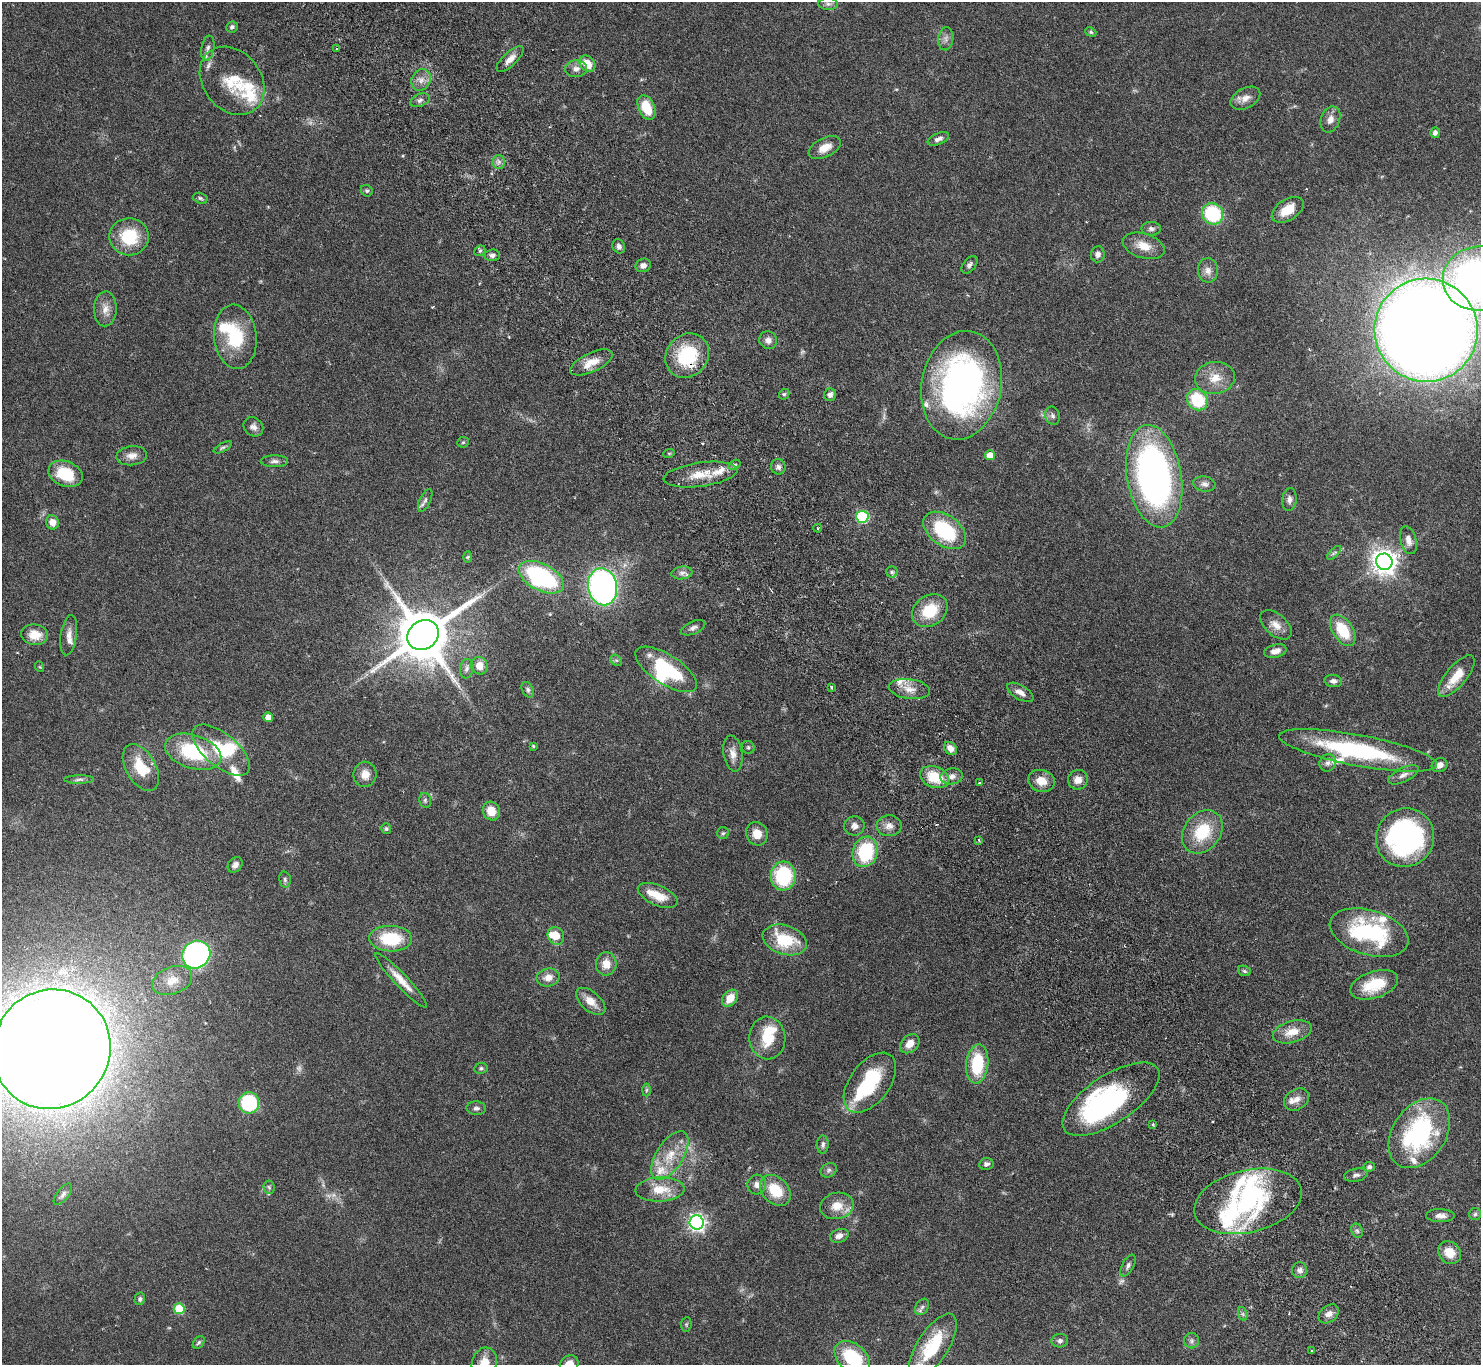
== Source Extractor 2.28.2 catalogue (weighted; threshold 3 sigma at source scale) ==
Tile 6 of 4 x 4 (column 2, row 2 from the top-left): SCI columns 1530-3008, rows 3059-4421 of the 6044 x 5994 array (HDU 1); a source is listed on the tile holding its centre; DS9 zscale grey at full resolution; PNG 1483 x 1367 px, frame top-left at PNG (2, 2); each listed source drawn as its Kron ellipse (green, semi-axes under 4 px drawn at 4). Shown black and unused: <1% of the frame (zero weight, under 3 of 6 exposures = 4% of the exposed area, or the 3 px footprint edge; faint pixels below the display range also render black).
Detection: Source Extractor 2.28.2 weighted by HDU 2 'WHT'; one run over the whole footprint, this tile lists its part. Background 0.0972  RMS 0.0035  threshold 0.0143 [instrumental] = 3 sigma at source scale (4.09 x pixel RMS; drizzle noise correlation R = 1.36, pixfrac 0.8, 0.05/0.05 arcsec/px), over >= 5 px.
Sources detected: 222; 3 too faint to see at this stretch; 8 inside a brighter object's white glare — neither listed nor drawn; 23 inside a brighter listed object's ellipse — not listed separately; the other 188 listed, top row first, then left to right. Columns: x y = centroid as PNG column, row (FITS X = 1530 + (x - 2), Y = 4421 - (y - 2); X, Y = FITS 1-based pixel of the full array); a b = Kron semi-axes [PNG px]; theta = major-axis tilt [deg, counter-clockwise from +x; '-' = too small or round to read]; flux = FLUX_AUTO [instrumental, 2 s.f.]
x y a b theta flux
828 4 10 6 -1 1
232 27 6 5 - 0.87
1091 32 6 4 -23 0.45
946 39 11 7 82 1.5
208 48 13 6 80 1.3
337 49 3 3 - 0.37
510 59 17 7 44 2.6
587 64 9 7 -48 5.3
576 69 11 8 3 1.8
421 80 11 9 61 2.3
232 81 37 29 -52 13
1245 98 16 10 28 2.6
420 100 10 6 24 1.2
646 108 13 8 -66 8.1
1330 119 13 9 70 2.3
1435 133 5 4 - 1.3
938 139 11 5 23 1.4
825 148 17 9 27 3.8
499 162 7 6 - 1.1
367 191 6 5 - 0.57
200 198 7 5 -17 0.64
1288 210 18 10 33 6.2
1213 214 11 10 - 23
1151 229 10 7 0 1.1
129 237 20 18 -1 13
619 246 7 6 - 1
1144 246 21 12 -17 5
480 251 6 5 - 0.51
1098 254 8 7 - 1.3
492 255 7 6 - 1.2
643 265 8 6 21 1.7
970 265 10 6 50 1
1208 270 12 10 -87 2.2
1480 278 37 32 6 140
105 309 17 11 88 3.3
1426 330 52 51 - 800
235 337 32 21 -84 16
768 340 9 8 - 1.8
687 356 23 20 49 20
591 362 23 9 25 4.9
1215 378 20 16 8 5.6
961 385 55 40 79 120
784 394 6 4 42 0.54
830 395 6 6 - 1.2
1197 400 11 10 - 15
1053 416 9 7 -76 1.1
253 427 10 9 - 1.5
463 442 6 5 - 0.47
223 447 10 4 27 0.62
669 453 6 3 18 0.37
990 455 5 5 - 4
132 456 15 9 6 2.5
274 461 13 6 0 1.2
734 465 6 4 32 0.53
778 467 7 7 - 1.2
65 474 18 12 -22 11
700 475 37 12 8 7.4
1154 476 52 27 -80 130
1204 484 11 7 -10 1.3
1289 499 11 7 86 1.4
425 500 12 5 65 1.1
862 517 6 6 - 33
52 522 7 6 - 2.6
818 528 4 3 - 0.39
945 530 24 15 -36 22
1408 540 14 8 -76 2.4
1334 553 9 3 44 0.55
468 557 6 4 88 0.44
1384 562 8 8 - 300
892 572 6 5 - 0.58
682 573 10 6 8 1.3
541 577 24 13 -27 46
603 587 18 14 -78 110
930 611 19 15 35 11
1276 625 18 10 -40 3.3
693 628 13 6 23 1.2
1343 630 17 10 -56 12
35 635 13 10 -7 4.6
69 635 20 8 82 2.4
423 635 16 14 35 2100
1275 651 11 6 13 2.3
616 660 6 5 - 0.63
479 666 9 8 - 3.4
40 667 5 3 - 0.28
467 669 10 6 82 1.3
666 669 35 14 -33 24
1456 676 26 10 51 6.9
1333 681 9 6 -5 1.4
831 687 3 3 - 0.74
909 689 21 10 -8 3.7
528 690 8 5 -63 0.78
1020 692 15 7 -31 2.2
268 717 5 5 - 3.4
533 746 4 3 - 0.39
748 747 7 6 - 0.61
951 748 7 5 -42 2.4
221 750 35 16 -40 14
1358 750 80 15 -11 41
193 752 29 16 -17 22
733 753 18 9 -81 2.7
1328 763 9 8 - 1.3
1439 765 8 6 29 2
141 767 25 15 -60 9.3
365 774 12 11 - 3.2
1403 775 16 7 26 1.9
952 776 11 8 8 1.9
934 777 15 10 -21 9.5
79 779 15 4 1 0.95
1078 780 10 9 - 2.6
1041 781 14 11 -15 4.5
980 783 4 2 - 0.3
425 800 7 5 -76 0.7
491 811 9 8 - 4.4
854 826 10 9 - 1.6
889 826 12 10 3 2.4
386 829 5 5 - 0.48
1202 832 23 18 53 14
723 833 6 6 - 0.57
757 834 12 10 -67 3.9
1405 838 30 28 49 63
979 840 4 3 - 0.42
865 852 15 12 71 23
235 865 8 6 49 1.4
783 876 14 12 85 26
285 880 8 5 -75 0.72
658 895 21 10 -23 6
1369 933 40 22 -16 34
556 936 9 8 - 4.8
391 939 21 13 -2 15
785 940 23 14 -18 14
196 955 14 13 - 80
606 964 11 10 - 3.9
1244 971 6 5 - 0.57
548 977 11 9 15 3
401 980 37 6 -47 4.6
172 981 21 13 21 4.8
1374 985 25 13 18 11
730 998 9 7 52 4.5
591 1001 17 9 -41 4
1292 1032 20 10 15 5
767 1038 21 18 -87 9.7
910 1044 11 8 43 3.2
51 1049 60 58 55 1200
977 1064 19 11 84 15
481 1068 7 5 10 0.6
870 1083 34 20 53 19
646 1090 6 4 89 0.49
1111 1099 56 24 33 70
1297 1099 13 10 33 2.4
249 1103 10 10 - 23
476 1108 10 7 -3 1.1
1153 1125 3 3 - 0.67
1419 1133 38 26 55 45
823 1144 9 6 89 0.94
670 1155 27 13 57 8.3
986 1164 7 6 - 1.1
1369 1167 6 5 - 0.92
829 1170 8 6 33 0.96
1356 1175 12 6 11 1.2
757 1185 10 9 - 1.8
269 1187 6 5 - 0.66
660 1189 24 12 2 7.1
775 1190 17 13 -46 9.8
63 1194 13 6 52 1.2
1248 1201 55 31 13 42
837 1206 17 13 11 5.1
1475 1214 6 6 - 0.61
1440 1216 14 6 -1 1.8
697 1222 7 7 - 120
1357 1231 7 5 -66 0.78
839 1236 9 6 19 1.8
1449 1253 12 10 -42 4.8
1128 1266 12 6 62 1.1
1300 1270 8 7 - 1.2
140 1299 6 5 - 0.68
922 1307 9 6 60 1
179 1309 5 5 - 13
1243 1314 7 4 -71 0.66
1329 1314 11 8 37 1.8
686 1324 7 5 83 0.51
1060 1341 8 6 4 0.94
1191 1341 8 7 - 0.93
199 1343 7 5 50 0.57
933 1346 37 15 57 17
1312 1351 3 2 - 0.3
852 1358 20 14 -42 20
484 1363 15 12 73 4.7
569 1364 10 8 39 3.3
Overlapping masked pixels (flux is a lower limit): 1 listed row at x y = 687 356
Isophote crosses this tile's border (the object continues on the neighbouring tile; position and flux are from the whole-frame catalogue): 7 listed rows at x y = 1480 278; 1426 330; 51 1049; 933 1346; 852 1358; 484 1363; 569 1364